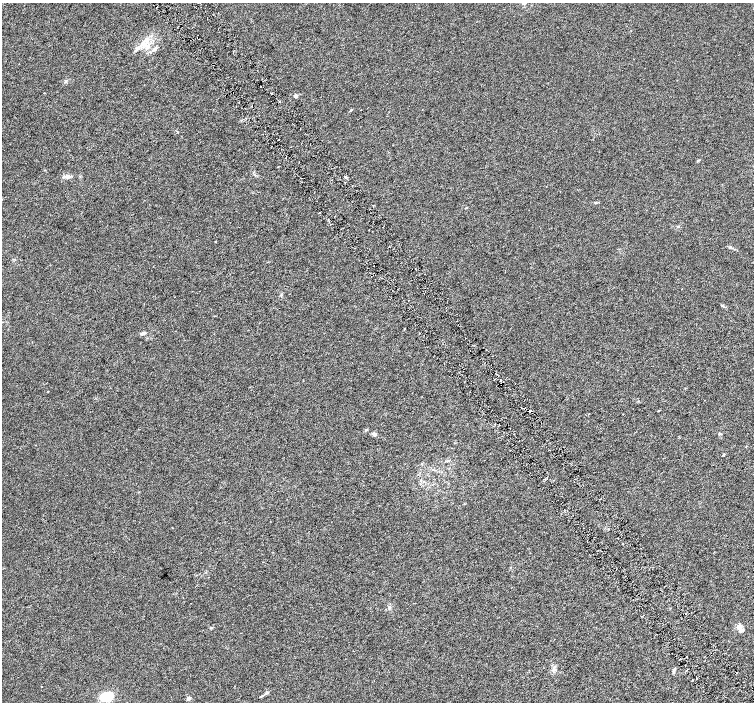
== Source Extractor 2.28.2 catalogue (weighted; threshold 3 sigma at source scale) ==
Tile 6 of 4 x 4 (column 2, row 2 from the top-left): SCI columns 1509-3011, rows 3003-4402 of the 6018 x 5941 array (HDU 1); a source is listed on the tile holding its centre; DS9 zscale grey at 2 x 2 block average (1 PNG px = mean of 2 x 2 image px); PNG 756 x 704 px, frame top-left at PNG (2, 3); no overlay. Shown black and unused: <1% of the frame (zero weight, under 3 of 6 exposures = <1% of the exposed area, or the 3 px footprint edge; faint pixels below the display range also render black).
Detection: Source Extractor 2.28.2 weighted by HDU 2 'WHT'; one run over the whole footprint, this tile lists its part. Background 0.00127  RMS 0.0016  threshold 0.00662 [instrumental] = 3 sigma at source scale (4.09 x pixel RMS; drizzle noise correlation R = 1.36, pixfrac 0.8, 0.0396/0.0396 arcsec/px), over >= 5 px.
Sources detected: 52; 2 cosmic-ray / hot-pixel residue — not listed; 4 inside a brighter listed object's ellipse — not listed separately; the other 46 listed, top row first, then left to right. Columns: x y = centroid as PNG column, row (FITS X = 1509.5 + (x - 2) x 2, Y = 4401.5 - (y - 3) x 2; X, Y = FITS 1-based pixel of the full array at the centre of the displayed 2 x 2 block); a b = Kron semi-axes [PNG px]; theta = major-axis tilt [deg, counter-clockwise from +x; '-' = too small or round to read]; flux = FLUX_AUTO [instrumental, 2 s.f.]
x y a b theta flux
145 41 12 5 32 2.5
148 47 8 4 52 1.5
137 48 11 4 45 1.7
155 48 3 3 - 0.46
65 81 6 2 54 0.38
44 93 2 2 - 0.14
296 96 4 3 - 0.96
279 102 2 2 - 0.31
351 110 4 2 - 0.38
278 140 2 2 - 0.13
286 158 2 2 - 0.15
698 160 4 2 - 0.29
66 177 6 2 32 0.52
345 177 4 2 - 0.41
466 208 3 3 - 0.25
319 213 2 2 - 0.32
678 226 3 3 - 0.3
369 230 2 2 - 0.13
382 278 2 2 - 0.2
281 295 3 2 - 0.27
143 333 8 3 22 0.7
501 380 2 2 - 0.24
522 408 3 2 - 0.32
529 411 4 2 - 0.58
659 411 2 2 - 0.36
499 425 2 2 - 0.2
366 430 4 2 - 0.25
375 434 6 4 -23 0.82
719 434 4 3 - 0.35
724 454 4 2 - 0.3
448 461 3 3 - 0.33
545 479 3 2 - 0.39
623 544 2 2 - 0.15
389 607 5 2 - 0.39
739 626 8 6 67 1.4
212 628 4 3 - 0.34
687 657 2 2 - 0.18
680 659 2 2 - 0.14
554 669 7 4 -87 0.89
674 670 7 3 73 0.68
697 679 2 2 - 0.24
692 680 2 2 - 0.21
42 687 2 2 - 0.19
266 693 7 3 35 0.59
109 698 17 11 55 4.8
188 698 2 2 - 2.1
Overlapping masked pixels (flux is a lower limit): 1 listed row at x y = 529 411
Diffuse or blended objects may show on this block-average render without a row.